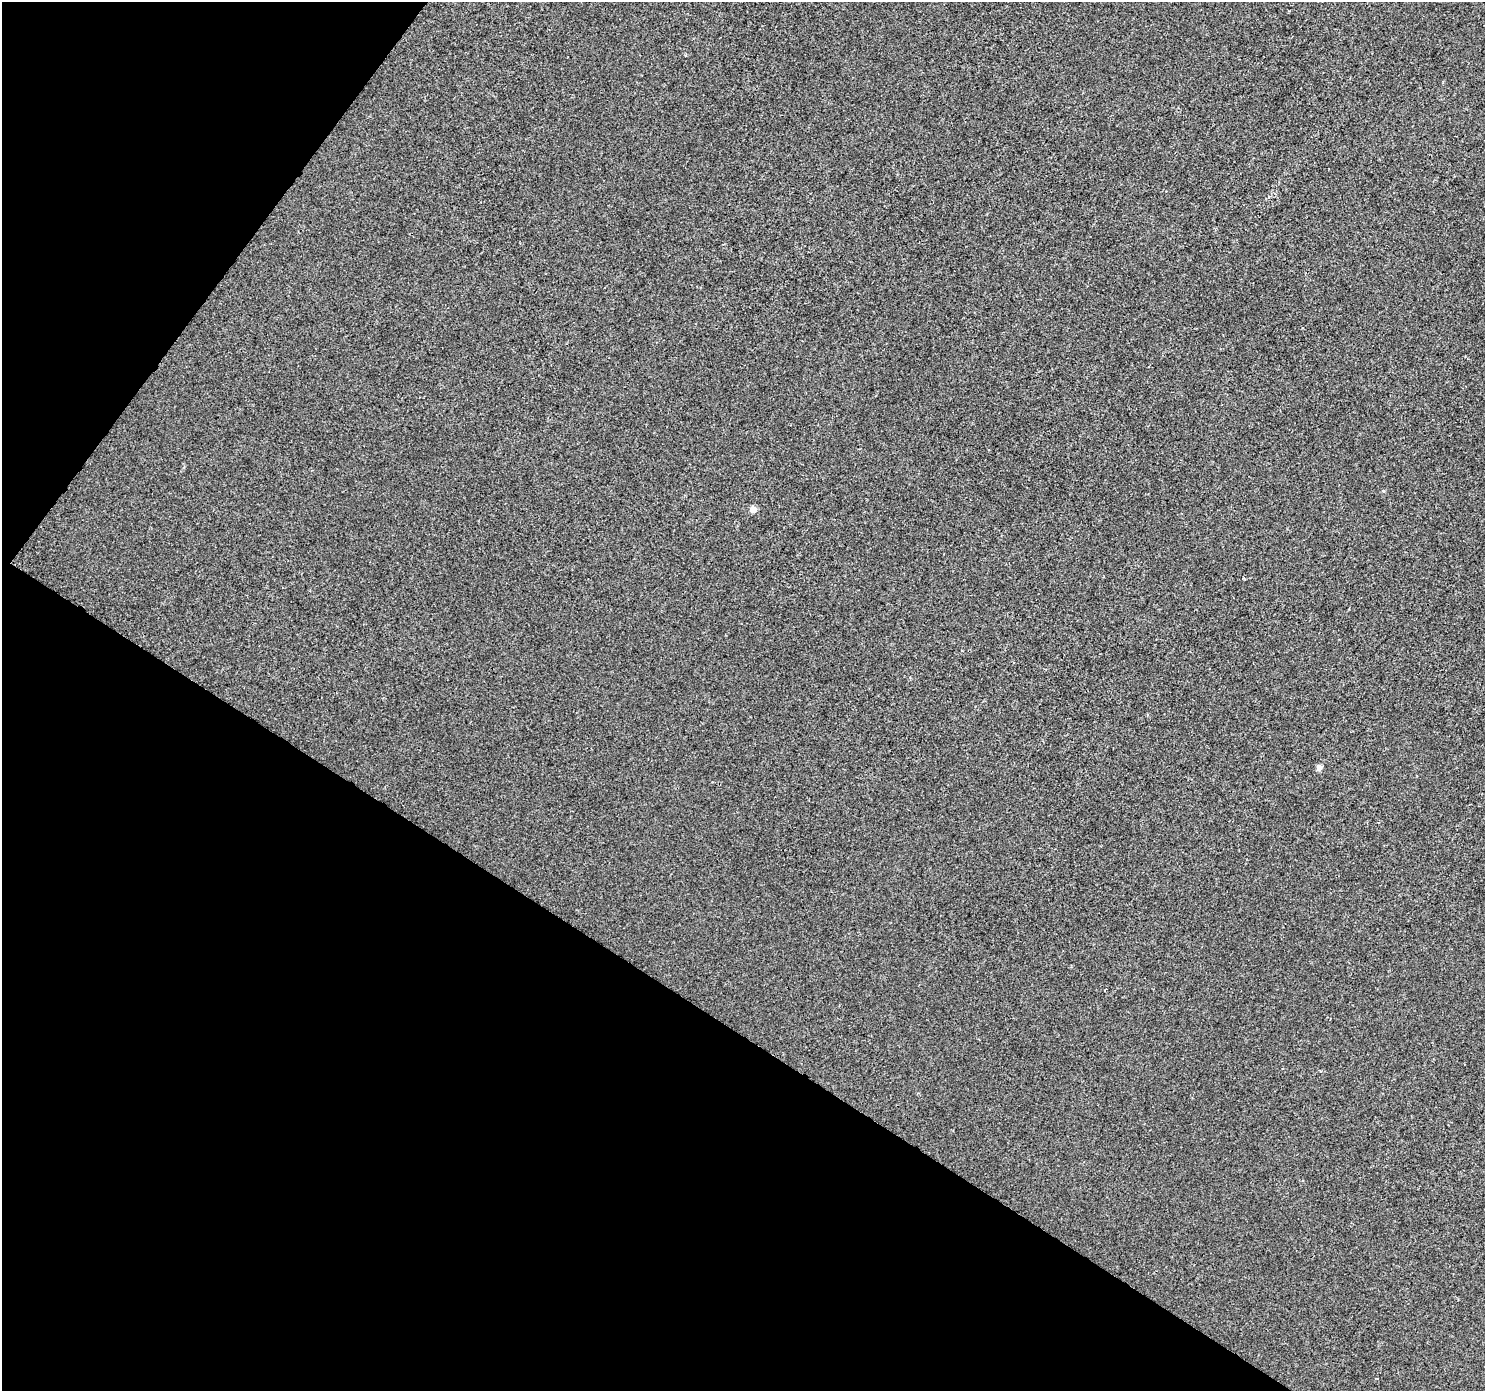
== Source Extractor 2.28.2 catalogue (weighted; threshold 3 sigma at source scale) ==
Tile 9 of 4 x 4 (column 1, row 3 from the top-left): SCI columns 6-1488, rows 1640-3028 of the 5937 x 5990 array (HDU 1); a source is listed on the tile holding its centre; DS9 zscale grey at full resolution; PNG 1487 x 1393 px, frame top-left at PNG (2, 2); no overlay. Shown black and unused: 32% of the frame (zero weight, under 2 of 3 exposures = <1% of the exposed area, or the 3 px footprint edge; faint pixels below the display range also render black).
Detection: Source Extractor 2.28.2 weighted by HDU 2 'WHT'; one run over the whole footprint, this tile lists its part. Background -4.90e-04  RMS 0.0041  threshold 0.0185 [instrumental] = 3 sigma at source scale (4.5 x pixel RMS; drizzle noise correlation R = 1.50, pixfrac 1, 0.0396/0.0396 arcsec/px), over >= 5 px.
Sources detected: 4; all 4 listed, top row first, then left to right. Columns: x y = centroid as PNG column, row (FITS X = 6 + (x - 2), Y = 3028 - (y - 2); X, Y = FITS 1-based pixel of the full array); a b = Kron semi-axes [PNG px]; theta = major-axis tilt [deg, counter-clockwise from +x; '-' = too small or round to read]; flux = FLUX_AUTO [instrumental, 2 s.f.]
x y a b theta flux
1383 491 4 3 - 1.1
753 509 4 4 - 5
1319 767 4 4 - 3.2
1320 1070 4 3 - 0.46